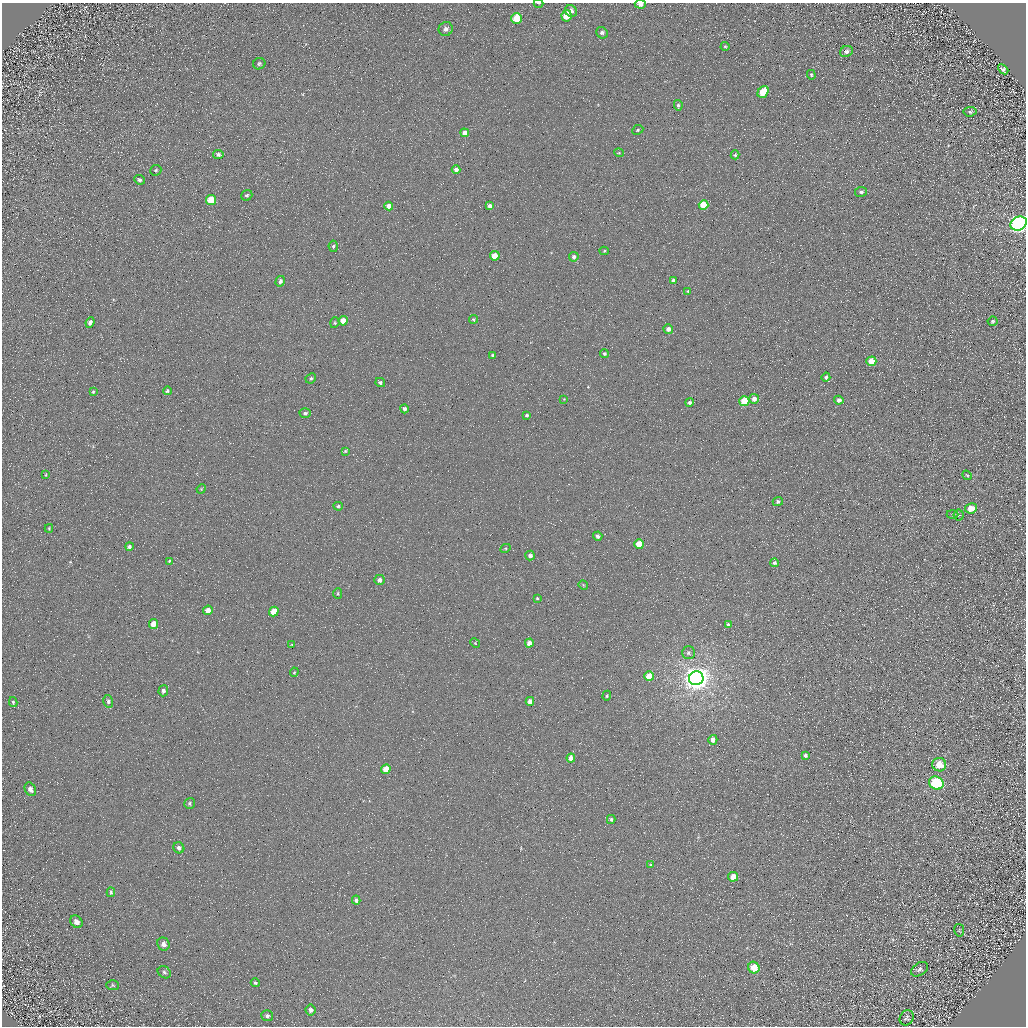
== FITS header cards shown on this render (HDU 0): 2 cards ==
NAXIS1  =                 1024 / Required FITS header
NAXIS2  =                 1024 / Required FITS header

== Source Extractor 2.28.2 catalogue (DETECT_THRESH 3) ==
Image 1024 x 1024 px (HDU 0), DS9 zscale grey, 1 PNG px = 1 image px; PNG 1028 x 1028 px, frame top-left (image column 1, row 1024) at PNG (2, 3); each listed source drawn as its Kron ellipse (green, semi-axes under 4 px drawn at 4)
Background 4.58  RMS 8.7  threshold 26.2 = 3 sigma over >= 5 px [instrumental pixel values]
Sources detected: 121; all 121 listed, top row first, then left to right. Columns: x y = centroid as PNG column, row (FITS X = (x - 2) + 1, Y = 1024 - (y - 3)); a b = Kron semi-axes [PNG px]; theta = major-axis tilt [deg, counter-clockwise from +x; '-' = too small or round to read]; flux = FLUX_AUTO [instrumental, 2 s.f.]
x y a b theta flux
539 3 5 2 - 480
640 4 5 4 - 3700
571 11 6 5 - 3100
566 16 6 5 - 14000
516 18 5 5 - 19000
446 29 7 7 - 2700
602 33 6 5 - 2200
725 46 4 4 - 720
846 51 6 5 - 2200
259 64 6 5 - 1000
1003 69 6 4 -42 1200
811 75 5 4 - 780
763 92 6 5 - 15000
678 105 5 4 - 1200
970 112 6 4 5 1100
638 130 6 4 24 870
465 133 4 4 - 4900
619 153 5 3 - 510
218 154 5 4 - 1400
735 155 4 4 - 940
456 169 4 4 - 2900
156 170 6 5 - 940
139 180 5 4 - 1200
861 192 6 5 - 1300
247 195 6 5 - 1100
211 200 5 5 - 12000
703 205 5 4 - 16000
389 206 4 4 - 4400
490 206 4 4 - 2800
1019 223 8 6 27 350000
333 246 6 4 -82 990
604 251 5 4 - 760
495 256 5 4 - 11000
574 257 5 4 - 1900
673 280 4 4 - 1100
280 281 5 4 - 1800
688 291 4 3 - 810
474 319 5 4 - 770
343 321 4 4 - 7500
993 321 5 5 - 1000
90 322 5 4 - 2400
335 323 5 4 - 840
668 329 5 4 - 3200
604 353 4 4 - 1200
493 355 4 3 - 1400
871 361 5 4 - 12000
826 377 4 3 - 1300
311 378 5 4 - 1100
380 382 5 4 - 1400
167 391 4 4 - 1000
93 392 3 3 - 770
564 399 4 4 - 470
754 399 5 5 - 3500
839 400 5 4 - 2200
744 401 5 5 - 22000
690 402 4 4 - 1500
404 409 4 4 - 1800
305 413 5 4 - 1600
527 415 4 3 - 1100
345 451 4 3 - 610
46 475 4 2 - 470
967 475 5 4 - 640
201 489 5 4 - 540
778 502 5 4 - 1700
338 506 5 4 - 910
971 508 6 5 - 7800
952 514 6 3 0 650
959 515 5 5 - 890
49 528 4 4 - 640
598 536 4 4 - 2100
639 544 5 5 - 18000
129 546 4 4 - 1500
505 548 5 4 - 710
530 556 5 4 - 2800
169 561 4 3 - 620
774 563 4 4 - 1600
379 580 5 5 - 2500
583 585 5 4 - 550
338 593 5 4 - 820
537 598 4 4 - 690
208 610 5 4 - 5400
274 611 5 4 - 14000
153 624 5 4 - 6700
728 624 4 3 - 1300
475 643 5 4 - 590
529 643 4 4 - 5700
292 645 4 3 - 630
688 653 6 6 - 1600
294 672 5 4 - 770
649 676 5 4 - 11000
696 678 7 7 - 800000
163 691 5 5 - 1400
607 696 5 4 - 680
108 701 6 5 - 1300
530 701 4 4 - 3600
13 702 5 3 - 790
713 740 5 4 - 3800
805 755 4 3 - 1300
571 758 4 4 - 4700
939 765 7 6 - 9100
386 769 5 4 - 12000
936 783 7 6 - 74000
30 789 7 5 -62 3000
190 803 6 5 - 1200
611 819 4 3 - 1100
179 848 6 5 - 2200
651 865 4 3 - 710
733 877 5 5 - 7400
111 892 5 3 - 810
356 900 4 4 - 2200
76 922 7 5 -48 3000
959 930 6 5 - 680
163 944 7 6 - 3300
754 968 6 5 - 12000
919 969 9 6 33 1900
164 972 7 5 -34 1200
255 983 4 4 - 940
113 985 6 5 - 870
310 1010 5 5 - 1700
267 1016 6 5 - 1400
907 1018 8 6 58 1500
At the frame edge (FLAGS 8, measured only in part): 3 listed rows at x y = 539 3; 640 4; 1019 223